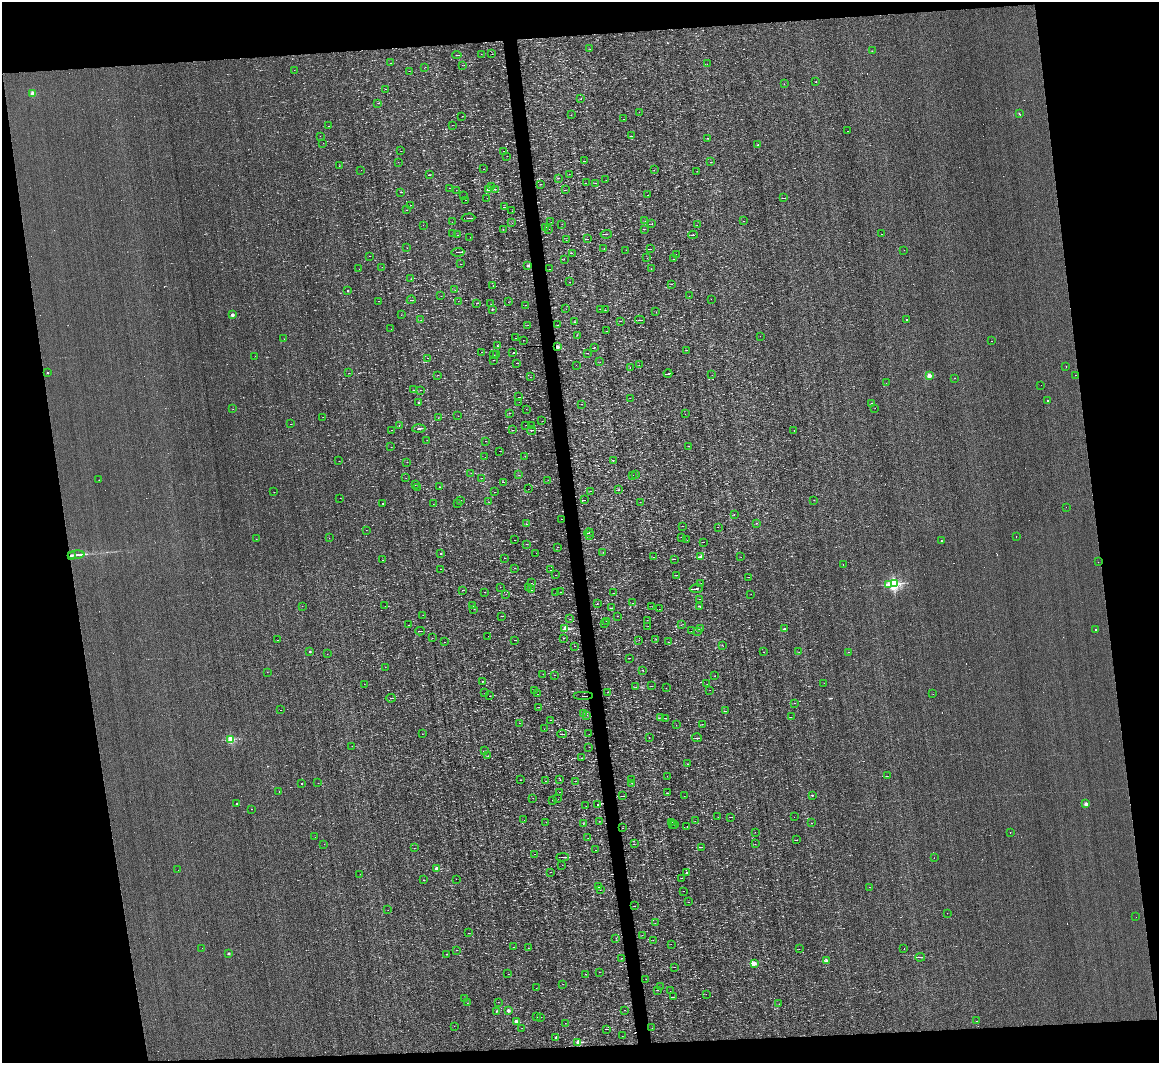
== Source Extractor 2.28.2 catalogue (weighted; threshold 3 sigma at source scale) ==
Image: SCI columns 1-4625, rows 222-4462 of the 4625 x 4573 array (HDU 1 of 3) = the unmasked area's bounding box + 8 px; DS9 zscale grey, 4 x 4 block average (1 PNG px = mean of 4 x 4 image px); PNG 1161 x 1065 px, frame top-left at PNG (2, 2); each listed source drawn as its Kron ellipse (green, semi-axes under 4 px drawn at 4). Shown black and unused: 17% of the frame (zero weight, under 3 of 4 exposures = <1% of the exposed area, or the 3 px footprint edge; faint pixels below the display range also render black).
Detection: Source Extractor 2.28.2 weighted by HDU 2 'WHT'. Background 1.57e-04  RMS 0.04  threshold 0.179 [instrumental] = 3 sigma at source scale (4.5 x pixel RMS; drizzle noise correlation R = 1.50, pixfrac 1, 0.05/0.05 arcsec/px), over >= 5 px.
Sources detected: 625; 41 too faint to see at this stretch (4 x 4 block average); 67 cosmic-ray / hot-pixel residue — neither listed nor drawn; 8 coinciding with a brighter row at this scale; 4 inside a brighter listed object's ellipse — not listed separately; of the other 505, all 500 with FLUX_AUTO >= 2.37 (the completeness limit of this list) listed and drawn (5 fainter detections not listed), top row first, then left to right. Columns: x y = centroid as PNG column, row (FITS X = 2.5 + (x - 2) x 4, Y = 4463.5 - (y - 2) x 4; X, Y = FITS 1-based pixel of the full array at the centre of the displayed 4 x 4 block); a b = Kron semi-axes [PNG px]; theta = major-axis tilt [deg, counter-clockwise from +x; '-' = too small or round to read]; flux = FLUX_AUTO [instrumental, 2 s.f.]
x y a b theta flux
590 49 2 2 - 3.6
872 51 2 2 - 16
481 54 2 2 - 4.1
492 54 2 2 - 3.8
457 55 4 2 - 15
391 63 3 2 - 8.1
707 64 2 2 - 3
462 65 2 2 - 3.3
425 67 2 2 - 3.7
294 70 2 2 - 5.8
409 71 2 2 - 3.9
816 82 2 2 - 10
784 84 2 2 - 3.8
385 89 2 2 - 3.9
33 93 2 2 - 580
581 99 2 2 - 8.2
378 103 2 2 - 7.5
639 112 2 2 - 5.7
1019 113 2 2 - 12
571 115 2 2 - 3.8
462 116 2 2 - 5
623 119 2 2 - 5.2
452 125 2 2 - 6.5
329 126 2 2 - 9.7
848 131 2 2 - 4.6
320 136 2 2 - 2.8
632 136 3 2 - 8.6
708 138 2 2 - 8.6
323 143 2 2 - 65
758 145 2 2 - 65
401 151 2 2 - 4.3
504 151 2 2 - 5.6
507 156 2 2 - 3.1
585 161 3 2 - 9.7
398 162 2 2 - 3.2
711 162 2 2 - 56
339 166 2 2 - 5.6
483 169 2 2 - 5.2
361 170 2 2 - 4.5
654 170 2 2 - 4.1
697 171 2 2 - 4.6
569 174 2 2 - 4.2
429 175 3 2 - 16
559 178 4 2 - 12
606 180 2 2 - 4.5
586 183 2 2 - 5.3
596 183 2 2 - 6.5
540 184 2 2 - 5.6
491 187 2 2 - 7.3
450 188 2 2 - 12
495 189 2 2 - 6.8
456 190 2 2 - 4.6
488 190 2 2 - 690
565 190 2 2 - 6.5
400 192 2 2 - 6.8
648 195 2 2 - 5.4
464 196 2 2 - 4.5
487 198 2 2 - 3.4
784 198 3 2 - 13
466 200 2 2 - 7.4
411 205 2 2 - 5
504 207 4 2 - 20
407 210 2 2 - 5
512 211 2 2 - 4
468 218 7 2 3 32
645 221 2 2 - 3.3
744 221 2 2 - 11
452 222 2 2 - 3.9
551 222 2 2 - 3.1
512 223 2 2 - 3.9
652 223 2 2 - 8
562 224 2 2 - 4.2
423 225 2 2 - 6.2
697 225 2 2 - 4.1
546 227 2 2 - 4.4
503 229 2 2 - 5.3
549 229 2 2 - 2.6
644 229 3 2 - 9.6
453 234 2 2 - 3.8
606 234 5 2 - 22
882 234 2 2 - 17
457 235 2 2 - 3.7
693 235 4 2 - 20
470 237 2 2 - 3.1
587 239 2 2 - 8.1
566 240 2 2 - 4.3
407 248 2 2 - 3.2
604 248 2 2 - 9.8
650 249 2 2 - 8.9
626 250 2 2 - 5.8
904 250 2 2 - 5.1
458 252 6 2 3 32
572 253 2 2 - 5
676 254 2 2 - 4.8
369 256 2 2 - 9.3
647 258 2 2 - 4.2
564 259 2 2 - 6.8
674 259 2 2 - 11
461 264 2 2 - 5.8
527 266 2 2 - 220
382 267 2 2 - 7.1
359 269 2 2 - 10
550 269 2 2 - 4.4
651 269 2 2 - 11
411 279 2 2 - 4.1
570 282 2 2 - 3.7
671 284 2 2 - 4.9
493 286 2 2 - 4.2
348 290 2 2 - 99
455 290 2 2 - 4.2
441 296 2 2 - 5
689 296 2 2 - 3.6
711 299 2 2 - 12
411 300 4 2 - 13
378 301 2 2 - 3.8
458 301 2 2 - 2.7
508 302 2 2 - 5.5
477 303 2 2 - 5.6
491 304 2 2 - 5.3
525 305 3 2 - 7
566 309 2 2 - 3
601 309 2 2 - 4.8
492 310 2 2 - 11
605 310 2 2 - 7.1
656 312 2 2 - 4.5
232 315 2 2 - 220
401 315 2 2 - 7.1
421 320 2 2 - 4
640 320 5 2 - 19
907 320 2 2 - 23
621 321 2 2 - 6.7
574 322 2 2 - 4.9
528 325 2 2 - 4.5
558 325 2 2 - 6.4
391 329 2 2 - 2.7
607 331 2 2 - 5.8
577 335 2 2 - 4.7
760 336 2 2 - 11
515 338 2 2 - 11
284 339 2 2 - 16
523 340 2 2 - 3
992 341 2 2 - 11
497 346 2 2 - 8.4
558 347 2 2 - 310
594 348 3 2 - 9.4
686 350 2 2 - 6.2
482 352 4 2 - 17
513 353 2 2 - 34
588 353 2 2 - 4.9
496 354 2 2 - 6
494 355 2 2 - 8.9
255 356 2 2 - 4.6
427 358 2 2 - 4
493 360 2 2 - 4
600 362 2 2 - 4.1
516 363 2 2 - 3.8
576 365 2 2 - 3.9
639 365 2 2 - 3.4
1066 366 2 2 - 8.4
630 367 2 2 - 110
48 373 2 2 - 29
349 373 2 2 - 5
668 374 4 2 - 28
437 375 2 2 - 4
712 375 2 2 - 3.8
1075 375 2 2 - 4.1
929 376 2 2 - 550
530 377 2 2 - 6.7
955 378 2 2 - 15
886 383 2 2 - 5.5
1041 385 2 2 - 12
413 390 2 2 - 8.3
420 390 2 2 - 7.6
518 397 2 2 - 6.2
630 398 2 2 - 4.3
1048 401 2 2 - 13
418 402 2 2 - 50
519 402 2 2 - 4.2
582 404 2 2 - 5.6
872 404 2 2 - 150
875 408 2 2 - 31
233 409 2 2 - 4.7
526 409 2 2 - 3.2
510 413 2 2 - 5.8
685 414 2 2 - 2.5
458 416 2 2 - 12
323 417 2 2 - 3.9
438 418 2 2 - 3.3
542 421 2 2 - 4.9
290 424 2 2 - 7.7
399 425 2 2 - 15
526 425 2 2 - 4.6
531 425 4 2 - 9.4
419 429 6 2 3 31
391 430 2 2 - 5.7
512 430 2 2 - 5
531 430 4 2 - 23
794 431 2 2 - 10
427 440 2 2 - 5.3
485 441 2 2 - 4.1
689 446 2 2 - 6.6
391 447 2 2 - 4.6
500 451 2 2 - 4.4
525 456 2 2 - 4.6
485 457 2 2 - 4.6
613 460 2 2 - 5.7
339 461 2 2 - 3.8
407 462 2 2 - 5.7
471 473 2 2 - 3.9
519 475 2 2 - 3.5
633 475 2 2 - 4.9
636 475 2 2 - 2.6
406 478 2 2 - 3.6
482 478 2 2 - 6.9
99 480 2 2 - 7.1
548 480 2 2 - 4
503 482 3 2 - 10
415 485 2 2 - 3.9
417 487 3 2 - 5.8
439 487 4 2 - 12
528 489 2 2 - 3.1
618 490 2 2 - 10
591 491 4 2 - 12
274 492 2 2 - 4.1
495 492 2 2 - 4.1
340 498 2 2 - 2.8
460 500 2 2 - 7.7
585 500 2 2 - 17
814 500 2 2 - 6.3
489 502 2 2 - 4.8
640 502 2 2 - 4.7
383 503 2 2 - 21
433 504 2 2 - 3.3
457 504 2 2 - 5.3
1066 507 2 2 - 3
734 514 2 2 - 7.6
561 519 2 2 - 5
756 523 2 2 - 7
527 524 3 2 - 13
683 526 2 2 - 6.4
718 527 2 2 - 5.9
366 530 2 2 - 3.9
589 533 4 2 - 26
590 535 2 2 - 5
681 537 2 2 - 5.1
1016 537 2 2 - 4.2
329 538 2 2 - 3.3
256 539 2 2 - 3.3
514 540 2 2 - 4.7
687 540 2 2 - 6.4
942 541 2 2 - 9.7
703 542 2 2 - 5.3
526 544 2 2 - 8.8
558 547 2 2 - 4
603 552 2 2 - 4.9
536 553 2 2 - 5.1
440 554 2 2 - 25
71 555 4 2 - 68
76 555 8 2 7 60
653 557 2 2 - 5.7
701 557 2 2 - 230
741 557 2 2 - 3.2
504 558 2 2 - 7.4
674 559 2 2 - 5.5
382 560 2 2 - 6.1
1098 562 2 2 - 3
843 564 2 2 - 24
515 568 3 2 - 7.8
440 569 2 2 - 5.3
550 570 2 2 - 5
556 575 2 2 - 5.7
677 575 3 2 - 12
749 577 2 2 - 7.9
531 583 2 2 - 3.5
701 583 2 2 - 3.9
888 584 3 2 - 31
894 584 2 2 - 5200
500 587 2 2 - 3.3
528 588 2 2 - 3.6
696 588 6 2 4 35
462 590 2 2 - 9.4
531 590 2 2 - 5.4
485 592 2 2 - 5
561 592 2 2 - 5.3
556 593 2 2 - 4.2
613 593 2 2 - 6.4
506 594 2 2 - 3.5
751 594 2 2 - 4
699 599 2 2 - 5.7
633 603 2 2 - 4.3
597 604 2 2 - 4.8
473 605 2 2 - 14
302 606 2 2 - 9.4
385 606 2 2 - 4.2
652 606 2 2 - 2.7
700 606 2 2 - 38
611 608 3 2 - 10
474 609 2 2 - 12
659 609 2 2 - 7.9
423 615 2 2 - 4.4
502 616 3 2 - 10
617 616 2 2 - 3.7
570 619 2 2 - 5.8
647 620 2 2 - 3.9
607 621 2 2 - 5.9
605 624 2 2 - 4.2
408 625 2 2 - 4.1
681 625 2 2 - 3
648 626 2 2 - 3.6
565 629 2 2 - 730
700 629 3 2 - 11
785 629 2 2 - 46
1095 630 2 2 - 26
420 631 5 2 - 13
691 631 2 2 - 3.2
698 631 2 2 - 3.9
488 636 2 2 - 2.7
432 638 2 2 - 9.3
563 638 2 2 - 14
656 639 2 2 - 5.4
277 640 3 2 - 6.4
514 640 3 2 - 13
639 640 2 2 - 3.6
444 642 2 2 - 6.3
669 642 2 2 - 5.6
722 645 2 2 - 3.4
574 646 2 2 - 3.6
309 652 2 2 - 50
763 652 2 2 - 10
799 652 2 2 - 4.3
849 652 2 2 - 41
327 654 2 2 - 4.9
629 658 2 2 - 6.6
385 667 2 2 - 3
643 670 2 2 - 6.9
267 672 2 2 - 19
543 674 2 2 - 4
554 675 2 2 - 4
715 676 2 2 - 5.4
483 681 2 2 - 8.6
824 683 2 2 - 3.1
364 684 2 2 - 3.1
707 684 2 2 - 4.6
652 686 2 2 - 10
636 687 2 2 - 3.7
666 688 2 2 - 5.6
535 690 2 2 - 3.7
710 690 2 2 - 3.1
608 692 2 2 - 2.4
485 693 2 2 - 4.1
537 694 2 2 - 4.6
933 694 2 2 - 5.3
490 696 2 2 - 10
584 696 10 2 0 39
391 698 5 2 - 17
795 703 2 2 - 10
539 707 2 2 - 6.2
281 710 2 2 - 6.4
725 711 4 2 - 13
583 714 2 2 - 6.2
587 715 2 2 - 3.1
661 717 2 2 - 5.2
791 717 2 2 - 2.7
665 718 2 2 - 610
550 720 2 2 - 11
519 723 2 2 - 6.7
702 724 2 2 - 6.9
676 725 2 2 - 4.8
544 729 2 2 - 3.8
422 734 2 2 - 5.2
562 734 4 2 - 19
589 734 2 2 - 3.6
649 737 2 2 - 43
697 738 5 2 - 23
231 739 2 2 - 1900
352 746 2 2 - 6.1
589 747 2 2 - 5.2
484 751 4 2 - 16
488 756 2 2 - 7.5
581 758 2 2 - 15
688 764 2 2 - 5.8
667 776 2 2 - 4
887 776 2 2 - 6.5
631 779 2 2 - 7.2
520 780 2 2 - 8
560 780 2 2 - 6.3
545 781 2 2 - 5.7
575 781 2 2 - 6.1
302 783 2 2 - 14
318 783 2 2 - 3.1
632 783 2 2 - 8.1
279 791 2 2 - 16
560 792 2 2 - 10
667 793 2 2 - 15
812 795 2 2 - 44
623 796 3 2 - 11
684 796 2 2 - 2.9
533 798 2 2 - 4.7
558 799 2 2 - 3.6
552 800 2 2 - 4.2
236 804 2 2 - 31
1086 804 2 2 - 290
597 805 2 2 - 31
586 806 2 2 - 3.9
251 809 2 2 - 19
718 817 2 2 - 3.6
731 817 2 2 - 5.8
794 817 2 2 - 9
524 820 2 2 - 3.1
599 821 2 2 - 6.8
695 821 2 2 - 3.1
546 822 2 2 - 4
672 822 2 2 - 4.4
812 823 2 2 - 6.5
583 824 2 2 - 5
673 824 2 2 - 3.6
675 824 2 2 - 5.3
687 826 2 2 - 24
623 828 2 2 - 15
755 832 2 2 - 3.6
1010 832 2 2 - 12
315 837 2 2 - 4
588 838 2 2 - 5.3
797 840 2 2 - 7.6
324 844 2 2 - 2.6
634 844 2 2 - 6.6
755 844 2 2 - 4.2
702 847 2 2 - 6.5
414 848 2 2 - 5.4
595 850 2 2 - 5.8
534 854 2 2 - 3.7
562 857 6 2 3 40
934 858 2 2 - 9.4
562 865 2 2 - 3.6
436 869 2 2 - 530
178 870 2 2 - 3.2
551 872 2 2 - 6.9
687 872 2 2 - 11
360 874 2 2 - 5
682 878 2 2 - 6.4
456 879 2 2 - 2.9
424 880 2 2 - 6
599 887 2 2 - 19
869 887 2 2 - 4.1
600 890 2 2 - 4.5
684 891 2 2 - 3.9
689 902 2 2 - 6.3
635 906 2 2 - 7.5
388 910 2 2 - 2.9
947 913 2 2 - 4.9
1136 917 2 2 - 3.1
655 923 2 2 - 4.6
468 933 2 2 - 5.9
642 935 2 2 - 4.2
616 938 2 2 - 4.4
653 940 2 2 - 3.6
671 944 2 2 - 10
514 947 2 2 - 10
202 948 2 2 - 7.4
528 948 2 2 - 4.9
904 948 2 2 - 19
799 949 2 2 - 4.1
456 950 2 2 - 5.9
228 954 2 2 - 110
446 954 2 2 - 42
920 957 5 2 - 27
621 958 2 2 - 5.5
826 961 2 2 - 190
754 963 2 2 - 640
674 967 2 2 - 4.7
599 972 2 2 - 3.7
508 974 2 2 - 3.9
585 974 3 2 - 11
646 979 2 2 - 3.4
563 984 2 2 - 3.9
660 987 2 2 - 3.9
536 988 2 2 - 4.8
657 990 3 2 - 8.7
670 991 2 2 - 2.7
706 994 2 2 - 2.9
673 997 2 2 - 3.7
464 999 2 2 - 21
498 1002 2 2 - 4.1
467 1003 2 2 - 4.3
779 1004 2 2 - 7
624 1010 2 2 - 6.9
496 1011 2 2 - 38
508 1011 2 2 - 150
537 1017 2 2 - 13
540 1017 2 2 - 5.4
976 1021 2 2 - 30
516 1022 2 2 - 340
565 1023 2 2 - 10
454 1026 2 2 - 7.5
522 1028 2 2 - 5.4
652 1028 2 2 - 3
606 1029 2 2 - 15
622 1036 2 2 - 21
556 1037 2 2 - 91
578 1042 2 2 - 600
Overlapping masked pixels (flux is a lower limit): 2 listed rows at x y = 71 555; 584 696
Diffuse or blended objects may show on this block-average render without a row.